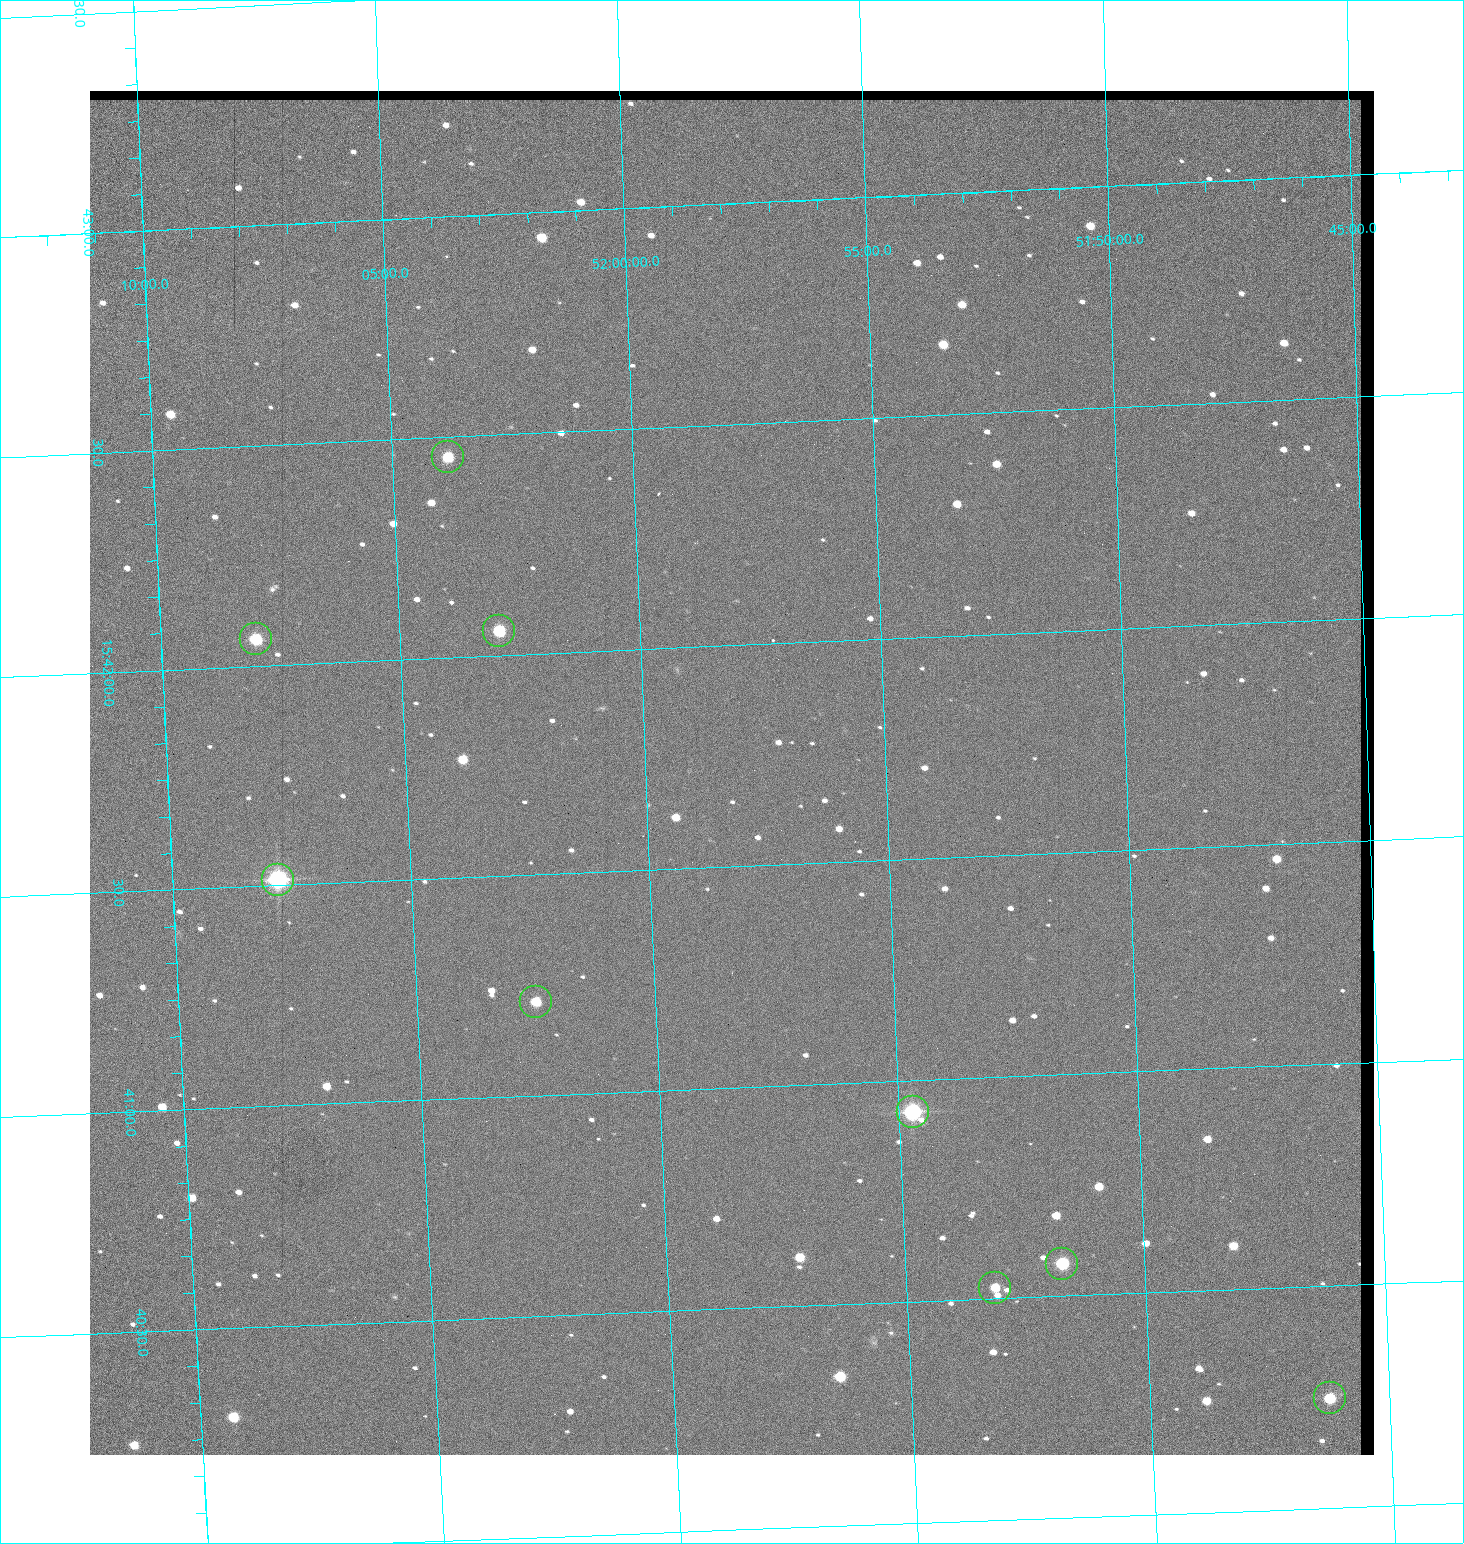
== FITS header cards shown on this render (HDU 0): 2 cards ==
NAXIS1  =                 1284 / length of data axis 1
NAXIS2  =                 1364 / length of data axis 2

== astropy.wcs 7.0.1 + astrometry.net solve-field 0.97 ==
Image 1284 x 1364 px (HDU 0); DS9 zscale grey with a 90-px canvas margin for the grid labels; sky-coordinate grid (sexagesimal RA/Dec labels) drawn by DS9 from the SOLVED WCS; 9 Tycho-2 reference stars matched to detected sources circled (green)
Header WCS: RA---TAN/DEC--TAN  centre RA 15:41:43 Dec +51:58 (235.43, +51.97 deg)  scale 1.26 arcsec/px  FOV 26.9' x 28.5'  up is +92 deg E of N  parity flipped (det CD > 0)
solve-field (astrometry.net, Tycho-2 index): VERIFIED the header's WCS against the Tycho-2 star catalogue (9 matches, 0 conflicts) and refined it, rather than solving blind
Solved WCS: RA---TAN-SIP/DEC--TAN-SIP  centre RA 15:41:43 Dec +51:58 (235.43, +51.97 deg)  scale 1.25 arcsec/px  FOV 26.8' x 28.5'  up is +92 deg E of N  parity flipped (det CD > 0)
The solver's refit moves the header's centre by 0.34 arcsec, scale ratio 0.9963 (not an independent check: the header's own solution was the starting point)
Tycho-2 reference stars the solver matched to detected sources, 9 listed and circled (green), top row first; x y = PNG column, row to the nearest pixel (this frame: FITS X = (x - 90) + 1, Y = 1364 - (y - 91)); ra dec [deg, ICRS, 3 dp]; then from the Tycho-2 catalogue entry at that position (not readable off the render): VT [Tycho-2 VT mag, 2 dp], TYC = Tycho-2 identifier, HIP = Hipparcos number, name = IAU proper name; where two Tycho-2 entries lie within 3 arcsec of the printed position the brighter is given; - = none
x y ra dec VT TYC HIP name
448 457 235.614 +52.064 11.61 3489-1132-1 - -
499 631 235.514 +52.049 11.19 3489-1407-1 - -
256 639 235.515 +52.133 11.12 3489-1380-1 - -
278 880 235.378 +52.130 9.31 3489-1322-1 76850 -
536 1002 235.303 +52.042 11.52 3489-958-1 - -
913 1112 235.232 +51.912 9.59 3489-824-1 - -
1062 1264 235.143 +51.862 10.97 3489-1016-1 - -
995 1288 235.131 +51.886 12.29 3489-908-1 - -
1330 1398 235.062 +51.771 11.53 3489-1453-1 - -